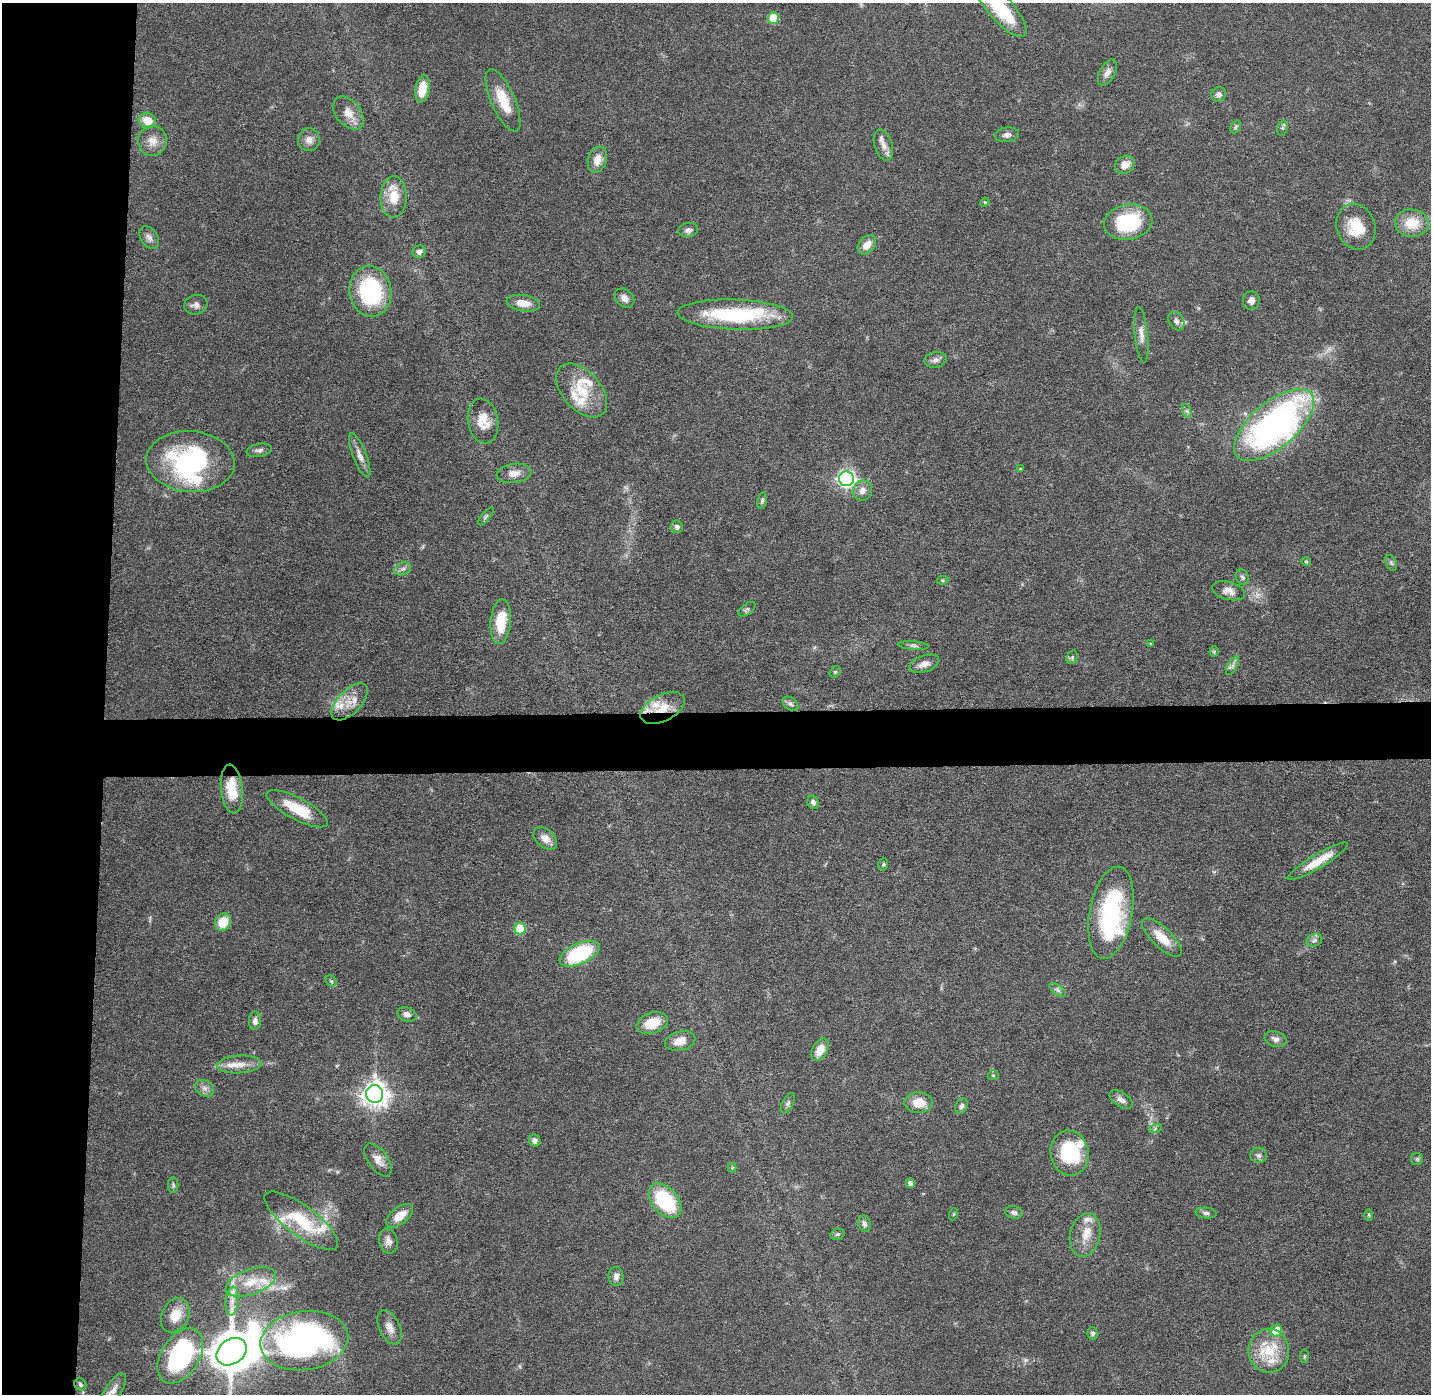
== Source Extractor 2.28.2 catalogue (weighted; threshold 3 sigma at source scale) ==
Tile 4 of 3 x 3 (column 1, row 2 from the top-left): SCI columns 1-1429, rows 1464-2855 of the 4288 x 4319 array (HDU 1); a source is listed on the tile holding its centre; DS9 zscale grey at full resolution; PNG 1433 x 1396 px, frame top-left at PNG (2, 3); each listed source drawn as its Kron ellipse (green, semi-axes under 4 px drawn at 4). Shown black and unused: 11% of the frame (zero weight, under 4 of 8 exposures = <1% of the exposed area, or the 3 px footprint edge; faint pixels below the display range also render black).
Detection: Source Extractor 2.28.2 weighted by HDU 2 'WHT'; one run over the whole footprint, this tile lists its part. Background 0.0817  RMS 0.0032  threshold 0.0133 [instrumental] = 3 sigma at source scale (4.09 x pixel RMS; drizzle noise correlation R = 1.36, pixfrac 0.8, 0.05/0.05 arcsec/px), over >= 5 px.
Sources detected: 148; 2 too faint to see at this stretch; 1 inside a brighter object's white glare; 1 long thin detection or spike segment (spike, bleed or trail) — neither listed nor drawn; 16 inside a brighter listed object's ellipse — not listed separately; the other 128 listed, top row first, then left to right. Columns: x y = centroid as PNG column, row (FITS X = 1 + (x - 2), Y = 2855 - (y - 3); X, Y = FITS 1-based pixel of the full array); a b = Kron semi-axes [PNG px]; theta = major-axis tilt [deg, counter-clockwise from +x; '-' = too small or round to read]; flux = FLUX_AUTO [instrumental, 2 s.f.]
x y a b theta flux
1001 9 35 12 -48 17
773 18 6 5 - 8.5
1107 73 14 7 61 1.9
422 89 14 7 81 5.8
1219 94 7 7 - 1.3
503 100 34 12 -66 8.4
348 113 19 12 -50 3.9
147 120 9 7 -26 4.7
1236 127 7 5 58 0.53
1282 128 7 5 73 0.63
1007 135 12 7 8 1.3
309 140 11 11 - 2
152 141 15 14 - 3.6
883 145 16 9 -73 2.4
597 160 13 9 71 3.4
1125 165 10 8 32 2.9
394 197 20 13 89 6.7
985 202 5 4 - 0.31
1128 222 24 17 10 20
1412 223 17 13 -4 7.2
1356 227 23 19 -71 9.3
688 230 10 7 8 1.2
149 237 12 8 -55 1.6
867 245 11 7 49 3
419 252 7 6 - 1.3
370 291 25 21 -81 29
624 298 11 8 -44 1.7
1251 300 9 8 - 1.7
523 303 17 8 -9 3.8
196 305 12 9 17 1.7
735 315 58 15 -2 30
1176 321 10 7 -59 1.3
1141 335 28 6 -84 2.4
935 360 11 8 10 1.3
582 390 32 19 -48 9.7
1187 411 7 4 -71 0.61
483 421 22 15 -80 5.2
1274 425 48 23 40 110
259 450 13 6 10 1.2
360 455 23 6 -69 2.3
190 462 44 30 -4 43
1020 469 4 3 - 0.27
514 473 17 9 8 2.8
846 479 7 7 - 100
862 490 10 9 - 2
762 501 8 4 78 0.67
486 516 11 3 50 0.56
677 527 6 6 - 0.98
1306 562 5 4 - 0.34
1391 563 8 5 -65 0.59
403 569 8 6 20 0.98
1242 577 8 6 -64 0.75
943 580 6 4 -1 0.43
1228 591 17 9 -14 2.2
747 609 10 5 36 0.71
501 622 22 10 85 9
1151 644 4 4 - 0.3
914 646 15 4 -5 0.96
1214 651 5 4 - 0.38
1072 657 7 5 70 0.52
924 664 16 8 20 2.2
1232 666 10 4 60 0.92
835 672 6 5 - 0.43
350 702 23 11 46 4.9
790 704 9 6 -40 0.81
663 708 24 13 27 6.6
232 789 24 11 -84 8.8
813 802 7 5 -67 0.93
297 809 34 10 -28 10
545 838 14 9 -40 2.6
1318 861 35 7 31 6.3
883 864 6 5 - 0.49
1111 913 47 21 79 35
223 922 9 7 61 6.1
520 928 6 5 - 11
1162 938 26 10 -44 6.1
1314 940 8 6 22 0.97
579 954 21 10 24 26
331 981 6 5 - 0.48
1058 990 10 4 -36 0.85
407 1014 10 7 -19 1.4
255 1021 9 6 87 1.4
652 1023 16 10 18 7
1275 1039 11 7 -17 1.3
680 1041 15 9 15 3.8
820 1050 12 7 62 4
239 1064 22 9 4 3.9
993 1075 5 5 - 0.41
204 1088 10 7 -31 1.4
375 1094 9 8 - 310
1121 1099 13 7 -34 1.5
788 1103 11 5 63 0.72
918 1103 14 10 0 5.1
961 1106 8 6 60 1
1155 1129 6 4 20 0.56
535 1140 6 5 - 1.2
1070 1153 22 19 -80 21
1259 1155 8 7 - 1
1417 1159 6 6 - 0.52
378 1160 19 10 -55 2.8
732 1168 5 4 - 0.35
910 1183 5 4 - 1.5
173 1185 8 5 -89 0.61
665 1201 20 13 -49 21
1014 1212 9 6 -12 1.1
1206 1213 10 5 -5 0.91
954 1214 6 4 71 0.34
1369 1215 5 3 - 0.34
399 1216 16 8 38 4.2
301 1221 44 15 -37 15
865 1224 8 6 -72 1.1
837 1234 7 5 20 0.6
1085 1235 22 15 76 5.4
388 1241 13 9 -76 2
616 1276 9 7 -83 1.5
251 1282 26 12 20 6.8
232 1301 14 6 83 2.3
175 1315 18 13 62 5.2
390 1327 18 10 -65 2.8
1276 1331 6 5 - 6.3
1092 1333 6 5 - 0.79
304 1341 44 29 8 100
1269 1351 22 20 -83 9.9
232 1352 16 12 35 1200
180 1356 30 19 58 49
1304 1356 7 3 82 0.38
80 1384 6 5 - 0.63
113 1391 20 8 57 2.4
Overlapping masked pixels (flux is a lower limit): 2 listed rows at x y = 663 708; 232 789
Isophote crosses this tile's border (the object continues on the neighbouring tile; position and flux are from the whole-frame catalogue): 2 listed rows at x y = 1001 9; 113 1391